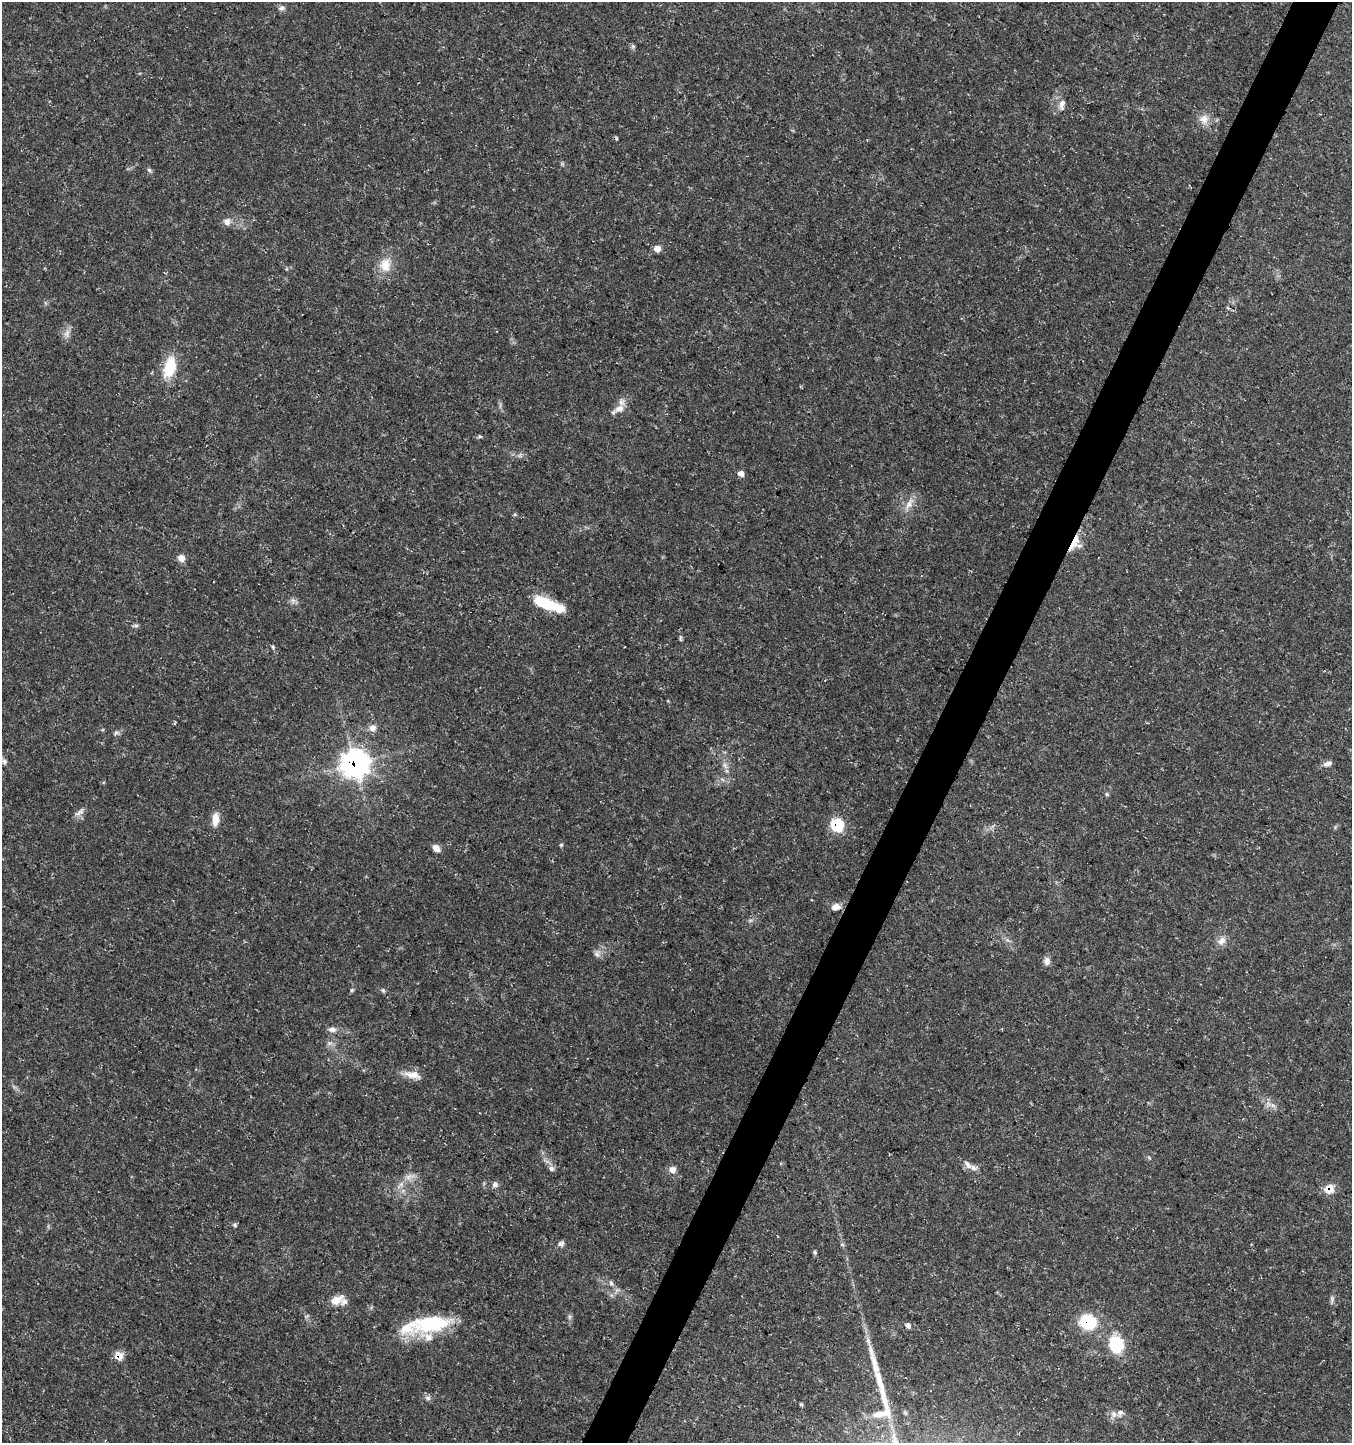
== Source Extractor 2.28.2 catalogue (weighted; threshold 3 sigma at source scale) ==
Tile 10 of 4 x 4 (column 2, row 3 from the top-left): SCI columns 1616-2965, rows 1441-2881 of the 5865 x 5771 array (HDU 1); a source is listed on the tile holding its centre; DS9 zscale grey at full resolution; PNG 1354 x 1445 px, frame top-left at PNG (2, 2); no overlay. Shown black and unused: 3% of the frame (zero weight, under 3 of 5 exposures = <1% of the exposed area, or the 3 px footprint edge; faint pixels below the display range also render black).
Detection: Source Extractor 2.28.2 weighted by HDU 2 'WHT'; one run over the whole footprint, this tile lists its part. Background 0.0388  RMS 0.0025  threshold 0.0112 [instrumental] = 3 sigma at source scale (4.5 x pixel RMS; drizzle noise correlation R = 1.50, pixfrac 1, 0.0396/0.0396 arcsec/px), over >= 5 px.
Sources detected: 74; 1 long thin detection or spike segment (spike, bleed or trail) — not listed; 8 inside a brighter listed object's ellipse — not listed separately; the other 65 listed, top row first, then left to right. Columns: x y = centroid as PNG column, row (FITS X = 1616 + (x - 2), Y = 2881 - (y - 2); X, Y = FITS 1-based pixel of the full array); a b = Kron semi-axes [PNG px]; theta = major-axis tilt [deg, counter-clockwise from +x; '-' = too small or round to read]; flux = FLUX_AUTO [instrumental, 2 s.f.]
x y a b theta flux
281 8 9 7 14 0.85
633 46 6 5 - 0.45
1062 105 15 8 79 1.6
1204 119 14 13 - 2.5
149 170 7 5 -37 0.49
227 222 10 9 - 1.4
657 249 8 8 - 1.6
385 265 21 16 81 4.6
67 333 12 8 73 1.5
170 367 25 13 74 8.3
619 409 14 10 27 2.2
480 436 6 4 -28 0.37
741 473 7 6 - 1.2
909 503 19 9 60 2.4
515 514 5 3 - 0.29
1075 540 18 10 67 3.6
181 558 8 7 - 1.8
293 600 8 6 -69 0.84
546 603 31 9 -20 14
135 626 10 4 5 0.48
273 647 6 4 86 0.36
372 728 9 8 - 1.5
116 733 8 6 17 0.67
4 761 8 6 -29 0.7
355 763 12 12 - 140
1328 764 12 6 19 1.1
725 765 9 7 -74 1.1
1107 794 6 5 - 0.4
79 812 17 7 41 1.3
215 819 16 8 86 2.8
837 825 11 11 - 9.7
561 845 5 4 - 0.31
436 848 9 7 -44 1.5
836 907 11 8 8 1.9
750 920 7 4 1 0.46
1222 941 13 10 45 1.8
597 954 10 9 - 1.2
1047 961 11 8 -84 1.2
352 990 6 5 - 0.4
383 990 6 5 - 0.43
332 1029 12 8 -1 1.3
413 1075 23 9 -10 3
1268 1104 10 6 -70 1.2
968 1165 16 8 -46 1.8
551 1169 8 8 - 0.87
672 1169 8 8 - 1.6
409 1177 17 8 24 2.1
495 1184 9 8 - 0.95
1330 1189 9 8 - 4.3
561 1244 9 7 -1 0.9
842 1245 5 3 - 0.34
815 1252 6 4 -69 0.4
611 1283 7 5 -47 0.64
1332 1299 11 5 83 0.72
337 1300 19 11 28 2.8
569 1317 7 4 72 0.48
1087 1322 15 12 -22 14
432 1323 53 20 9 18
908 1325 7 6 - 0.78
1116 1344 19 14 -76 11
119 1356 8 7 - 3.4
428 1398 8 6 -15 0.74
801 1404 5 4 - 0.32
879 1414 23 9 7 3.1
1114 1414 10 8 -87 1.3
Overlapping masked pixels (flux is a lower limit): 6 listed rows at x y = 1075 540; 355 763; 837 825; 1330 1189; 1087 1322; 119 1356
Unlisted compact peaks at least as high as the median listed source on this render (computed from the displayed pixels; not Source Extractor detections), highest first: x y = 235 1225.